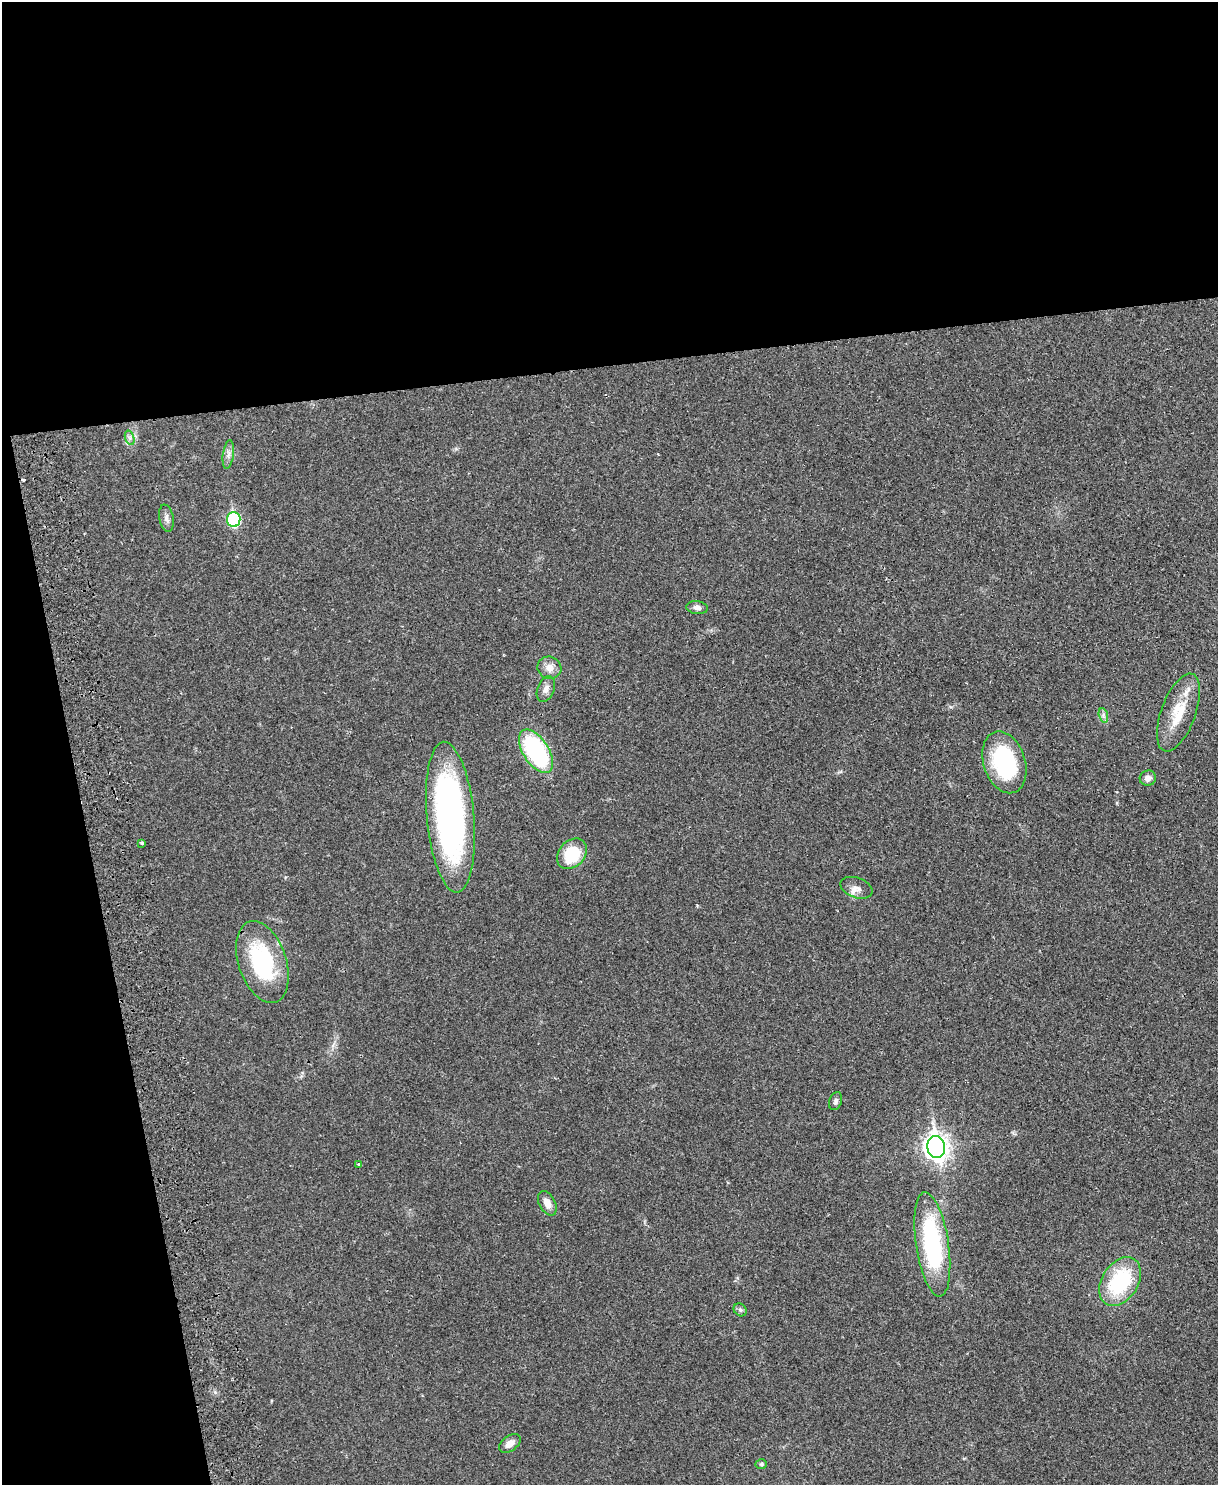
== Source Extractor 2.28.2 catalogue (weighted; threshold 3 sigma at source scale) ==
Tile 1 of 4 x 3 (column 1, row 1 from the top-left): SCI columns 57-1272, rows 3125-4607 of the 4981 x 4874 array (HDU 1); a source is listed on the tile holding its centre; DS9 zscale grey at full resolution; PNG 1220 x 1487 px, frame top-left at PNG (2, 2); each listed source drawn as its Kron ellipse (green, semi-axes under 4 px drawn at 4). Shown black and unused: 31% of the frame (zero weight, under 2 of 3 exposures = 3% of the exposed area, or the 3 px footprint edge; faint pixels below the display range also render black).
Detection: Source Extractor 2.28.2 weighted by HDU 2 'WHT'; one run over the whole footprint, this tile lists its part. Background 0.0313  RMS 0.0043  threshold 0.0194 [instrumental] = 3 sigma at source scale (4.5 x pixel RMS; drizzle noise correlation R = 1.50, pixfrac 1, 0.05/0.05 arcsec/px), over >= 5 px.
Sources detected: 27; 1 cosmic-ray / hot-pixel residue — neither listed nor drawn; the other 26 listed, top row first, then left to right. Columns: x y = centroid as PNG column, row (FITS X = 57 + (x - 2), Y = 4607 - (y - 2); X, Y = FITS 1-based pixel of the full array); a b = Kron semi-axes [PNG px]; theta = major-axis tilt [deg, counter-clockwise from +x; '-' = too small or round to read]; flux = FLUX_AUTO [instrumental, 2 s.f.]
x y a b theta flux
130 438 7 4 -71 1.1
228 454 14 5 82 2.1
166 518 14 7 -79 2.1
234 519 7 6 - 42
697 608 11 6 -7 1.8
549 668 12 11 - 3.8
546 689 13 8 70 2.6
1178 712 41 17 70 15
1103 715 7 4 -72 1.1
536 751 24 12 -57 54
1004 762 32 21 -72 41
1148 778 8 7 - 2.3
450 817 75 23 -85 120
142 843 4 4 - 0.47
572 854 17 13 48 18
856 888 16 10 -20 3.2
262 962 42 24 -72 42
835 1101 9 6 71 1.1
936 1147 11 9 -79 300
358 1164 3 3 - 0.6
547 1203 13 8 -62 3.7
932 1244 53 16 -81 57
1120 1282 26 18 58 33
740 1310 7 5 -44 0.88
510 1443 12 7 37 3
761 1464 6 5 - 0.71
Unlisted compact peaks at least as high as the median listed source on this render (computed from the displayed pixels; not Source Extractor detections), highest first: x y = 951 707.